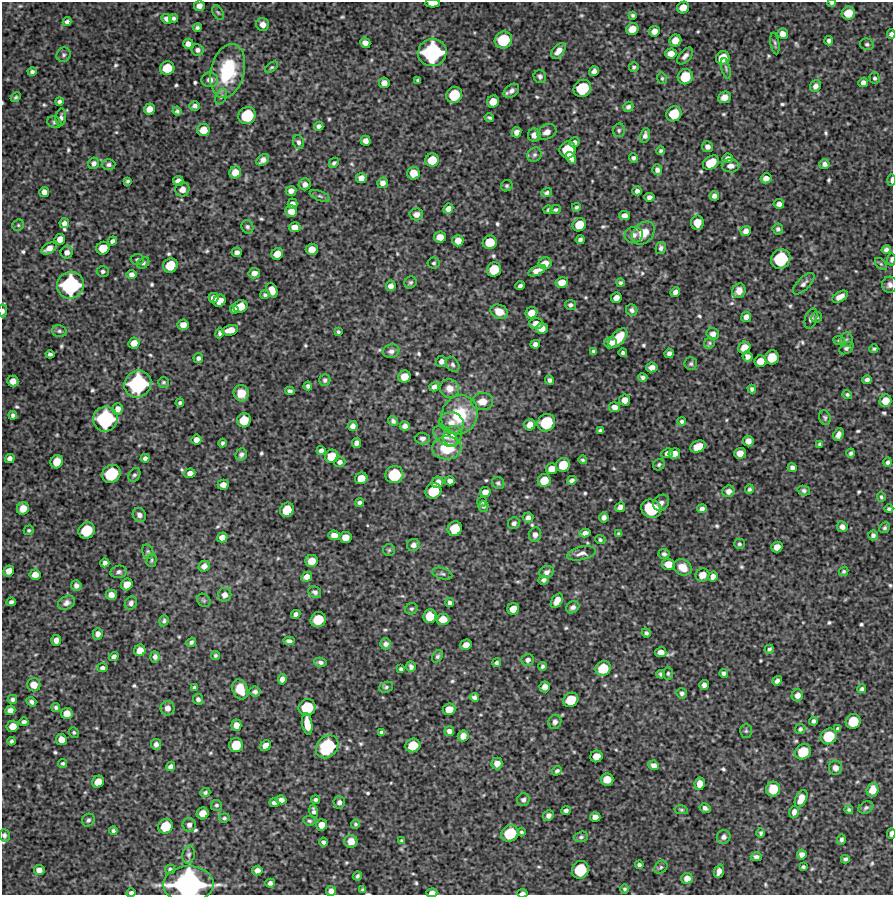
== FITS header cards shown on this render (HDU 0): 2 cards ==
NAXIS1  =                  891 /Length X axis
NAXIS2  =                  893 /Length Y axis

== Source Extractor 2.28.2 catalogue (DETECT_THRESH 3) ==
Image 891 x 893 px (HDU 0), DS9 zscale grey, 1 PNG px = 1 image px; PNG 895 x 897 px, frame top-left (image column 1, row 893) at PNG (2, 2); each listed source drawn as its Kron ellipse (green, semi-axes under 4 px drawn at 4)
Background 5620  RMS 290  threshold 863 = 3 sigma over >= 5 px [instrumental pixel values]
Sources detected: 629; of the 629, the 500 brightest by FLUX_AUTO listed and drawn (129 fainter detections omitted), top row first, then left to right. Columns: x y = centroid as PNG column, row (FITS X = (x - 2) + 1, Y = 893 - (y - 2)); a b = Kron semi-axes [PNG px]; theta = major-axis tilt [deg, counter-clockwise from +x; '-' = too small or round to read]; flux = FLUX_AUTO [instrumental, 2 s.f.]
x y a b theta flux
433 3 7 3 2 1.9e+05
832 3 4 3 - 3.4e+04
199 6 5 5 - 1.1e+05
683 7 6 5 - 2.0e+05
218 12 8 5 -61 3.7e+04
848 13 7 6 - 3.1e+05
633 15 4 3 - 3.9e+04
174 18 4 4 - 5.1e+04
167 19 5 4 - 7.0e+04
67 22 4 4 - 5.9e+04
263 24 6 6 - 1.2e+05
197 27 4 4 - 4.3e+04
632 29 6 5 - 2.2e+05
654 31 5 5 - 1.3e+05
783 34 5 5 - 1.3e+05
891 34 5 3 - 6.7e+04
503 40 9 8 - 7.3e+05
675 40 6 6 - 2.0e+05
829 41 4 3 - 5.1e+04
365 43 5 5 - 1.1e+05
188 44 5 5 - 1.1e+05
775 44 11 4 -80 4.0e+04
867 44 7 5 -14 4.2e+04
198 50 6 6 - 6.8e+04
558 51 9 5 51 1.4e+05
432 52 14 13 - 2.0e+06
671 53 6 5 - 1.5e+05
63 55 7 6 - 5.1e+04
685 56 10 5 48 9.1e+04
723 58 7 6 - 3.2e+05
271 67 7 4 36 3.1e+04
634 67 5 4 - 3.4e+04
167 68 7 6 - 3.9e+05
726 68 10 4 -77 4.0e+04
228 71 27 17 77 1.2e+06
594 71 5 4 - 8.2e+04
32 72 4 4 - 4.5e+04
540 76 6 6 - 5.4e+04
685 77 8 7 - 4.6e+05
662 78 6 4 -76 3.1e+04
875 78 5 5 - 3.9e+04
210 80 8 7 - 1.2e+05
418 80 4 4 - 3.9e+04
863 82 5 4 - 7.3e+04
384 83 5 5 - 1.1e+05
815 86 6 5 - 8.1e+04
582 88 9 8 - 7.3e+05
511 91 9 6 38 9.2e+04
454 95 8 7 - 5.7e+05
16 97 5 4 - 3.3e+04
221 97 8 5 63 5.1e+04
724 97 7 5 22 1.3e+05
493 101 6 5 - 2.3e+05
59 102 4 4 - 5.1e+04
195 106 5 5 - 6.0e+04
628 107 5 5 - 6.0e+04
149 109 5 5 - 1.6e+05
177 111 5 4 - 3.6e+04
674 114 8 7 - 4.9e+05
247 115 9 8 - 7.6e+05
61 117 9 5 82 6.0e+04
489 118 5 3 - 3.7e+04
54 122 7 5 -25 4.0e+04
319 126 5 4 - 7.2e+04
203 130 6 6 - 2.3e+05
619 130 7 6 - 4.3e+04
516 132 5 4 - 1.0e+05
547 132 10 7 23 1.2e+05
534 135 6 6 - 1.2e+05
645 135 7 5 78 7.5e+04
366 141 5 5 - 9.9e+04
298 142 7 5 -69 6.2e+04
574 142 5 5 - 7.9e+04
707 147 5 5 - 8.4e+04
568 150 8 8 - 5.8e+05
661 151 4 3 - 4.2e+04
534 155 7 6 - 5.4e+04
571 158 6 4 -57 1.1e+05
633 158 5 4 - 5.1e+04
728 158 5 4 - 7.4e+04
263 160 7 5 37 1.1e+05
432 160 7 6 - 3.5e+05
94 163 6 5 - 6.6e+04
334 163 6 4 46 4.5e+04
711 163 9 6 36 4.1e+05
824 164 5 5 - 7.2e+04
109 165 7 5 2 5.3e+04
731 166 9 6 -1 1.2e+05
657 170 5 5 - 7.5e+04
235 172 6 6 - 2.0e+05
413 173 6 6 - 2.2e+05
361 178 5 5 - 1.2e+05
766 178 5 5 - 1.2e+05
891 180 6 2 89 4.3e+04
128 181 4 3 - 3.5e+04
178 181 5 5 - 1.1e+05
383 183 5 5 - 8.5e+04
305 184 6 6 - 8.5e+04
507 186 6 5 - 3.7e+04
182 189 7 7 - 1.4e+05
291 191 5 5 - 1.0e+05
637 191 5 4 - 7.3e+04
44 192 5 5 - 1.0e+05
547 193 6 4 20 5.1e+04
320 196 11 4 -21 4.4e+04
714 196 5 4 - 8.5e+04
649 197 5 4 - 7.3e+04
292 204 5 5 - 1.0e+05
779 204 5 4 - 9.7e+04
576 207 4 3 - 3.9e+04
448 209 5 4 - 9.8e+04
548 210 5 4 - 4.0e+04
555 210 5 4 - 3.8e+04
291 211 6 5 - 1.6e+05
416 214 7 6 - 1.1e+05
624 215 5 4 - 9.4e+04
64 223 5 4 - 8.4e+04
697 223 7 6 - 2.4e+05
18 225 6 5 - 3.5e+04
579 225 7 6 - 3.3e+05
247 227 7 6 - 4.9e+04
295 227 6 5 - 1.5e+05
778 229 5 5 - 5.2e+04
746 231 5 5 - 9.5e+04
643 233 13 9 44 3.3e+05
634 235 9 8 - 9.7e+04
440 237 6 5 - 1.6e+05
60 239 5 5 - 1.4e+05
580 240 5 4 - 5.2e+04
112 241 5 3 - 5.4e+04
458 241 6 5 - 1.6e+05
490 242 7 6 - 3.8e+05
49 248 8 5 30 1.2e+05
103 248 6 6 - 3.0e+05
661 248 6 5 - 6.0e+04
312 249 6 5 - 1.7e+05
886 249 5 4 - 5.9e+04
67 252 6 6 - 9.5e+04
237 252 5 5 - 8.3e+04
277 254 6 5 - 1.8e+05
137 259 6 5 - 4.1e+04
781 259 10 9 - 9.9e+05
891 259 6 3 88 4.1e+04
143 263 6 5 - 4.3e+04
434 263 6 5 - 3.7e+04
545 263 6 6 - 1.8e+05
881 264 7 4 -45 3.2e+04
170 265 7 7 - 4.2e+05
494 269 7 7 - 4.1e+05
103 271 6 5 - 4.9e+04
537 271 9 4 26 1.3e+05
254 273 6 5 - 1.0e+05
131 275 5 4 - 7.7e+04
410 282 6 5 - 3.9e+04
562 282 6 5 - 1.6e+05
620 283 4 4 - 4.1e+04
804 284 14 6 45 8.2e+04
70 285 14 13 - 1.8e+06
890 285 8 7 - 8.5e+04
391 286 5 5 - 9.7e+04
520 286 5 4 - 5.6e+04
272 290 8 5 -69 1.8e+05
739 291 7 6 - 1.3e+05
675 292 5 4 - 8.5e+04
265 295 4 4 - 3.6e+04
840 297 8 5 30 1.4e+05
213 298 5 5 - 1.0e+05
616 298 5 5 - 1.2e+05
219 301 6 5 - 2.0e+05
570 305 5 5 - 4.7e+04
240 306 7 6 - 2.4e+05
234 309 4 4 - 4.8e+04
632 310 6 5 - 6.4e+04
3 311 6 4 89 5.8e+04
499 312 9 7 -22 2.3e+05
531 313 6 5 - 1.9e+05
746 317 5 5 - 9.0e+04
817 317 5 5 - 3.4e+04
811 319 10 6 73 7.2e+04
536 323 7 5 -1 1.3e+05
183 325 5 5 - 1.5e+05
542 329 6 5 - 1.5e+05
230 330 8 5 14 2.1e+05
59 331 7 6 - 4.8e+04
338 332 3 3 - 3.1e+04
220 333 5 4 - 4.3e+04
713 334 6 6 - 1.0e+05
618 338 12 6 47 3.2e+05
839 340 6 4 -9 3.3e+04
846 340 7 6 - 4.3e+04
134 343 6 5 - 1.7e+05
611 343 6 5 - 1.4e+05
710 343 6 5 - 3.4e+04
535 344 5 4 - 6.8e+04
744 348 6 5 - 2.2e+05
846 348 8 5 35 5.2e+04
874 349 4 4 - 3.7e+04
391 351 8 6 18 7.6e+04
593 352 4 3 - 3.7e+04
623 353 4 4 - 4.5e+04
669 353 5 4 - 6.6e+04
50 354 4 3 - 4.7e+04
748 356 5 5 - 9.0e+04
772 357 7 6 - 3.7e+05
198 358 5 4 - 5.3e+04
441 361 5 5 - 8.3e+04
760 361 6 5 - 2.1e+05
452 364 8 6 -57 5.5e+04
691 364 6 6 - 4.1e+04
652 367 5 5 - 1.1e+05
404 377 6 6 - 2.3e+05
643 377 5 3 - 5.1e+04
325 380 6 5 - 4.9e+04
550 380 5 4 - 6.1e+04
867 380 5 4 - 7.0e+04
13 381 5 5 - 1.5e+05
163 382 5 5 - 3.4e+04
138 384 14 13 - 1.8e+06
308 386 4 4 - 4.7e+04
434 387 5 4 - 7.8e+04
450 388 9 9 - 1.7e+05
752 389 4 4 - 5.2e+04
290 391 5 4 - 5.3e+04
241 393 8 7 - 2.6e+05
847 394 5 4 - 3.5e+04
625 400 5 5 - 1.4e+05
482 401 11 8 6 2.1e+05
885 401 6 6 - 2.2e+05
180 403 4 4 - 4.0e+04
614 407 5 5 - 1.1e+05
118 409 6 5 - 1.0e+05
13 415 4 4 - 5.1e+04
459 415 20 17 62 9.3e+05
825 418 7 5 -69 4.1e+04
105 419 13 12 - 1.6e+06
244 420 7 6 - 3.6e+05
393 421 5 4 - 5.2e+04
682 421 4 4 - 4.1e+04
452 423 12 10 -18 2.0e+05
546 423 9 8 - 7.4e+05
530 425 6 5 - 1.4e+05
353 426 5 5 - 9.1e+04
405 426 5 5 - 8.0e+04
600 430 4 3 - 3.5e+04
838 435 6 5 - 9.7e+04
445 436 14 8 -35 1.3e+05
452 436 10 9 - 1.5e+05
422 439 7 6 - 6.7e+04
196 440 5 5 - 1.1e+05
748 441 5 5 - 1.3e+05
222 443 4 3 - 3.9e+04
357 443 5 4 - 7.5e+04
820 444 4 3 - 3.8e+04
698 447 8 5 23 2.7e+05
447 448 14 11 5 6.7e+05
321 451 4 4 - 6.4e+04
667 453 5 4 - 7.0e+04
740 453 6 5 - 1.6e+05
851 453 4 3 - 4.3e+04
674 454 6 5 - 1.4e+05
241 455 6 5 - 6.2e+04
332 456 7 6 - 3.2e+05
145 458 4 4 - 6.0e+04
10 459 5 4 - 8.0e+04
583 460 4 4 - 3.5e+04
57 462 7 6 - 2.7e+05
340 462 6 5 - 6.3e+04
888 462 5 4 - 4.6e+04
563 465 7 6 - 3.6e+05
659 465 6 5 - 4.3e+04
792 467 5 4 - 6.7e+04
552 469 6 5 - 1.6e+05
190 473 5 5 - 1.2e+05
111 474 10 8 40 8.2e+05
134 475 7 5 57 4.7e+04
394 475 9 8 - 7.6e+05
361 478 6 6 - 2.1e+05
544 480 6 6 - 2.8e+05
572 480 5 4 - 6.1e+04
450 481 5 4 - 9.3e+04
438 482 6 5 - 1.3e+05
498 483 6 5 - 4.1e+04
223 485 5 5 - 1.1e+05
749 489 5 4 - 4.0e+04
804 490 6 5 - 4.5e+04
433 491 8 7 - 5.4e+05
729 491 6 5 - 9.9e+04
485 492 5 5 - 1.4e+05
881 497 4 3 - 3.2e+04
482 502 5 5 - 3.3e+04
359 503 4 4 - 4.8e+04
661 503 9 7 42 8.4e+04
483 506 5 5 - 3.4e+04
620 507 5 4 - 8.5e+04
23 508 6 6 - 1.9e+05
651 509 10 9 - 9.5e+05
702 509 5 4 - 6.9e+04
889 509 4 3 - 4.1e+04
287 510 7 6 - 3.9e+05
139 515 7 6 - 8.3e+04
528 517 5 5 - 7.2e+04
604 517 5 4 - 8.2e+04
514 523 6 5 - 6.0e+04
842 527 6 5 - 9.2e+04
885 528 5 5 - 4.1e+04
455 529 7 7 - 4.3e+05
29 530 5 4 - 3.3e+04
87 530 8 7 - 6.2e+05
585 533 5 4 - 8.5e+04
619 534 4 3 - 3.4e+04
334 535 6 4 -5 1.3e+05
535 535 7 6 - 9.0e+04
873 535 5 4 - 5.8e+04
222 537 5 5 - 1.1e+05
345 537 6 5 - 1.8e+05
600 540 5 4 - 4.0e+04
739 544 5 5 - 3.6e+04
413 545 6 6 - 9.5e+04
777 547 5 5 - 1.5e+05
389 550 6 6 - 3.2e+04
148 552 7 5 -74 3.9e+04
581 553 15 6 13 1.1e+05
664 554 5 5 - 5.6e+04
152 560 6 5 - 3.2e+04
312 561 6 6 - 2.1e+05
105 563 4 4 - 6.6e+04
668 564 6 5 - 2.0e+05
204 566 6 5 - 9.9e+04
683 567 9 7 -31 1.9e+05
9 571 5 5 - 1.4e+05
844 571 5 4 - 3.5e+04
119 572 8 6 11 5.6e+04
547 572 7 6 - 8.1e+04
442 574 10 5 -17 5.2e+04
35 575 5 5 - 1.5e+05
702 575 7 6 - 1.8e+05
307 577 5 4 - 1.1e+05
713 577 5 5 - 1.1e+05
544 580 5 4 - 5.6e+04
127 584 6 5 - 1.8e+05
76 585 5 5 - 7.6e+04
315 592 7 5 -38 5.7e+04
111 595 5 5 - 1.2e+05
225 595 7 6 - 1.1e+05
204 600 7 6 - 3.5e+04
557 601 8 5 55 1.8e+05
11 602 4 4 - 5.3e+04
66 603 9 6 25 8.1e+04
131 603 7 6 - 6.5e+04
450 603 4 4 - 5.2e+04
573 607 7 5 36 7.2e+04
411 609 6 5 - 4.0e+04
513 609 6 5 - 1.9e+05
296 614 5 4 - 6.3e+04
430 616 7 6 - 3.4e+05
443 619 6 5 - 2.1e+05
318 620 8 7 - 5.0e+05
164 621 6 4 70 3.9e+04
646 633 4 4 - 4.4e+04
98 634 6 5 - 8.6e+04
56 640 5 5 - 1.1e+05
289 641 5 4 - 6.5e+04
191 642 5 3 - 4.8e+04
386 644 5 5 - 7.6e+04
466 645 6 5 - 1.4e+05
769 649 5 3 - 3.9e+04
140 650 6 5 - 1.9e+05
661 652 5 5 - 1.3e+05
215 655 4 4 - 3.7e+04
437 656 6 5 - 4.2e+04
114 657 5 4 - 5.9e+04
155 657 6 4 -84 7.0e+04
528 660 6 5 - 7.1e+04
320 662 6 4 -11 5.5e+04
496 663 4 4 - 3.9e+04
543 666 4 4 - 4.4e+04
411 667 5 4 - 6.7e+04
102 668 5 4 - 5.8e+04
603 668 8 7 - 4.6e+05
401 669 4 3 - 3.8e+04
668 673 6 5 - 3.5e+04
724 673 4 4 - 5.2e+04
661 674 4 4 - 3.9e+04
282 679 5 4 - 8.8e+04
777 681 5 4 - 7.1e+04
34 685 7 6 - 1.8e+05
704 685 5 4 - 7.5e+04
194 687 4 4 - 4.1e+04
386 687 7 5 19 4.1e+04
545 687 5 5 - 1.2e+05
240 689 10 7 -69 3.2e+05
862 689 4 3 - 4.1e+04
255 692 6 5 - 5.5e+04
682 693 5 5 - 5.5e+04
797 695 6 5 - 1.1e+05
474 697 5 4 - 5.8e+04
12 699 5 4 - 5.3e+04
198 699 5 5 - 6.1e+04
571 700 8 7 - 4.5e+05
31 702 5 4 - 5.8e+04
56 708 4 4 - 4.7e+04
167 708 7 7 - 1.1e+05
307 708 9 8 - 6.6e+05
449 709 6 5 - 2.0e+05
10 710 5 5 - 1.0e+05
67 714 6 5 - 1.7e+05
813 721 4 4 - 4.6e+04
853 721 7 7 - 4.7e+05
24 722 4 4 - 5.6e+04
555 722 7 6 - 7.3e+04
307 724 11 5 -81 3.0e+05
236 725 5 5 - 1.3e+05
13 726 6 5 - 1.9e+05
838 728 4 3 - 3.3e+04
800 729 5 5 - 4.8e+04
449 731 5 5 - 8.2e+04
746 731 7 6 - 3.7e+04
382 732 4 3 - 3.9e+04
74 733 5 5 - 3.2e+04
463 736 6 5 - 1.3e+05
829 736 8 7 - 5.6e+05
61 740 5 5 - 1.5e+05
11 741 4 4 - 4.2e+04
156 744 5 5 - 7.3e+04
236 745 7 7 - 3.8e+05
413 745 7 6 - 3.9e+05
266 746 6 5 - 1.5e+05
327 747 12 10 48 1.3e+06
803 752 8 7 - 5.2e+05
596 756 6 6 - 2.1e+05
63 763 4 4 - 3.6e+04
497 763 6 5 - 1.3e+05
654 765 5 4 - 9.6e+04
170 766 5 4 - 6.1e+04
835 768 7 6 - 1.1e+05
557 771 5 4 - 4.7e+04
607 779 6 6 - 2.3e+05
98 782 6 5 - 2.1e+05
700 784 6 5 - 1.7e+05
773 789 7 7 - 4.0e+05
873 790 7 6 - 2.0e+05
205 792 5 4 - 3.7e+04
801 799 9 5 63 2.3e+05
281 800 5 4 - 8.3e+04
316 800 4 3 - 4.8e+04
523 800 6 6 - 6.7e+04
339 802 6 5 - 7.7e+04
274 803 5 4 - 5.5e+04
216 805 5 5 - 3.8e+04
705 808 5 5 - 5.5e+04
866 808 8 5 29 4.6e+04
681 810 7 4 -11 3.1e+04
849 810 4 4 - 3.8e+04
314 811 6 4 -75 6.6e+04
566 811 4 4 - 5.8e+04
794 812 6 4 74 9.1e+04
203 813 6 6 - 1.9e+05
548 815 5 5 - 7.8e+04
595 817 5 5 - 1.1e+05
224 818 5 4 - 3.7e+04
88 820 7 6 - 5.0e+04
309 821 6 4 -7 3.8e+04
355 824 4 4 - 3.1e+04
189 825 7 6 - 7.9e+04
322 825 5 5 - 1.5e+05
166 826 8 7 - 4.7e+05
113 831 4 4 - 4.1e+04
521 832 4 4 - 3.2e+04
510 833 9 8 - 6.7e+05
761 833 5 4 - 3.7e+04
891 834 5 3 - 6.2e+04
4 835 6 5 - 6.1e+04
581 837 7 5 18 4.1e+04
724 837 7 6 - 7.8e+04
841 839 5 4 - 4.3e+04
351 841 6 6 - 1.5e+05
402 841 4 4 - 3.3e+04
323 842 5 4 - 5.1e+04
802 854 5 5 - 9.4e+04
189 855 9 6 78 5.8e+04
756 857 5 4 - 6.1e+04
845 859 4 4 - 4.5e+04
639 865 4 4 - 4.7e+04
661 867 7 5 44 4.1e+04
803 867 4 3 - 3.3e+04
170 869 5 5 - 3.8e+04
39 870 5 5 - 1.2e+05
257 870 5 4 - 9.3e+04
580 870 9 8 - 6.9e+05
719 871 7 4 71 1.1e+05
357 876 4 3 - 3.8e+04
687 878 5 5 - 1.4e+05
270 883 5 4 - 6.4e+04
188 884 25 18 2 4.1e+06
625 889 5 4 - 3.6e+04
362 890 4 3 - 3.2e+04
331 891 5 5 - 9.3e+04
131 893 4 3 - 5.7e+04
432 893 5 4 - 9.6e+04
522 893 5 3 - 6.1e+04
At the frame edge (FLAGS 8, measured only in part): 14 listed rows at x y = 433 3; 832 3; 891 34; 891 180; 891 259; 890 285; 3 311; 891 834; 4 835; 188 884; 331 891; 131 893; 432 893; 522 893
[129 fainter detections neither listed nor drawn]